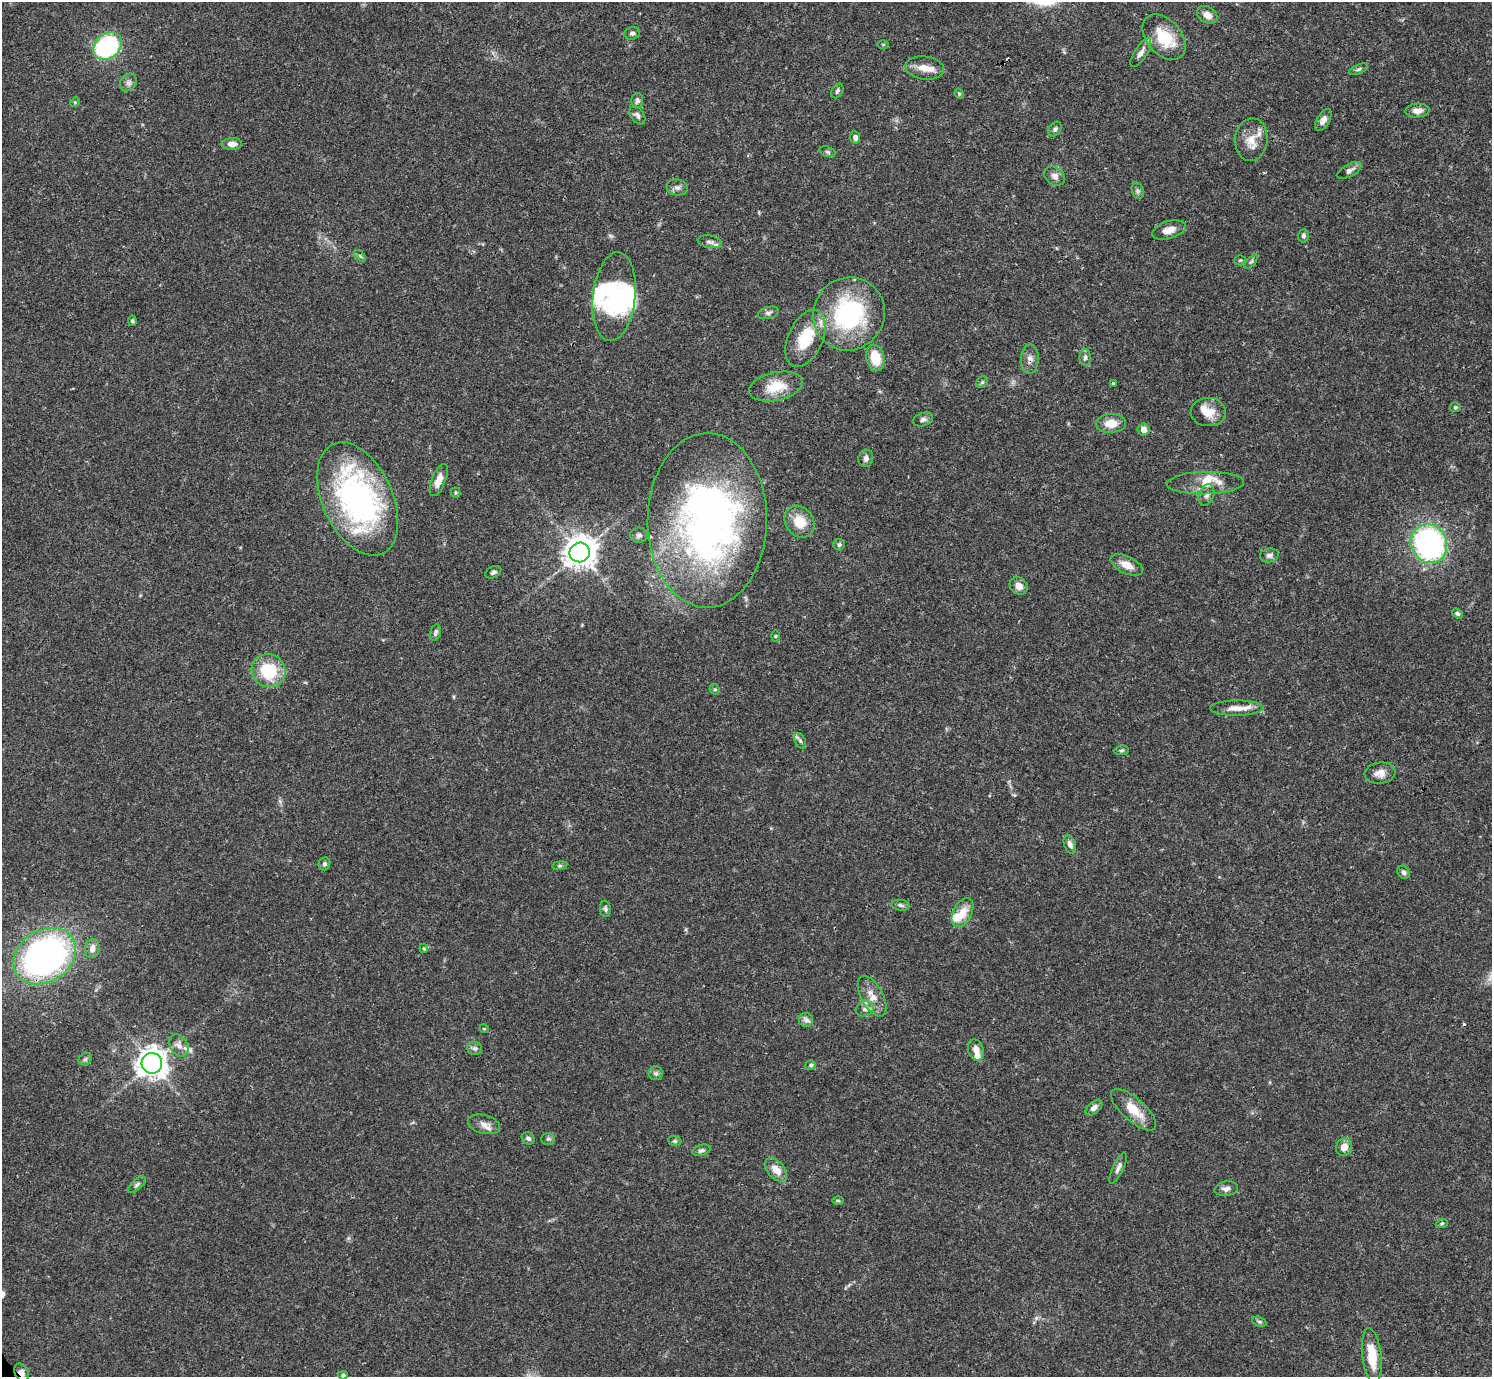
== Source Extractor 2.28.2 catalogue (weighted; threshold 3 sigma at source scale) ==
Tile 10 of 4 x 4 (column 2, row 3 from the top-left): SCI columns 1491-2980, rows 1535-2909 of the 5963 x 5960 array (HDU 1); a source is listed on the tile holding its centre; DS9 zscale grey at full resolution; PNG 1494 x 1379 px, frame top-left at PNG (2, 2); each listed source drawn as its Kron ellipse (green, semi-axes under 4 px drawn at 4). Shown black and unused: <1% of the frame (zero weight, under 3 of 4 exposures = <1% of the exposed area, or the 3 px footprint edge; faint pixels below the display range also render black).
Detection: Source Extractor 2.28.2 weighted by HDU 2 'WHT'; one run over the whole footprint, this tile lists its part. Background 0.0406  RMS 0.0027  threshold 0.012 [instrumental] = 3 sigma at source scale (4.5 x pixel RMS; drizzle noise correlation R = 1.50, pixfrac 1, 0.05/0.05 arcsec/px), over >= 5 px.
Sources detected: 124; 3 inside a brighter object's white glare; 1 cosmic-ray / hot-pixel residue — neither listed nor drawn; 9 inside a brighter listed object's ellipse — not listed separately; the other 111 listed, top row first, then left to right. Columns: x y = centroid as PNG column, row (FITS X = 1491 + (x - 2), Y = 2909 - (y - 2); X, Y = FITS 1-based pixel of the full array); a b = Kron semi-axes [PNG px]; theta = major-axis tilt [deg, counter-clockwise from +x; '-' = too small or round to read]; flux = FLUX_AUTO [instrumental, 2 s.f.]
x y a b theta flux
1207 15 11 8 -32 1.9
632 33 8 6 14 0.75
1164 37 26 17 -49 9.2
883 44 5 3 - 0.3
108 46 15 12 42 35
1141 53 17 6 58 1.7
925 68 19 11 -7 3.3
1358 69 10 4 24 0.64
128 82 9 7 54 1.1
837 91 8 5 61 0.55
959 94 5 4 - 0.3
637 101 8 6 88 0.76
75 102 5 4 - 0.34
1418 111 12 7 3 1.8
637 115 10 6 -54 0.88
1323 120 12 6 60 1.7
1055 129 8 6 52 0.69
855 137 6 5 - 0.82
1251 140 21 16 85 4.2
232 144 10 6 2 1.6
827 152 8 5 -19 0.52
1349 170 13 6 29 1.1
1055 176 11 8 -35 1.5
677 187 11 7 -11 1.2
1138 191 8 6 -73 0.66
1169 230 17 8 18 2.6
1303 236 6 5 - 0.62
709 242 12 6 -10 0.96
360 256 7 4 -46 0.44
1240 260 5 5 - 0.35
1251 262 9 4 48 0.53
614 297 44 21 83 20
768 313 11 6 14 0.88
849 314 37 35 58 34
132 321 5 4 - 0.46
805 338 30 17 65 9.5
1085 357 8 5 89 0.76
875 358 13 9 -77 6.2
1030 359 15 9 87 1.6
982 382 6 5 - 0.44
1113 383 4 3 - 0.4
776 387 27 14 12 6.6
1455 407 5 4 - 0.41
1208 412 17 14 -1 3.9
923 419 10 6 19 0.9
1111 423 15 9 2 3.8
1143 429 6 6 - 1.9
866 458 9 7 74 1
439 480 17 7 68 2.6
1205 483 39 11 1 5.6
456 493 5 5 - 0.38
1206 495 11 7 72 1.3
358 499 60 35 -66 71
707 520 87 59 89 130
800 522 17 14 -54 5.3
639 535 8 7 - 0.86
1429 544 20 17 -62 60
839 545 6 5 - 0.55
580 552 10 9 - 380
1269 555 9 7 10 1
1127 565 17 8 -26 3
493 572 8 5 27 0.71
1019 586 9 8 - 1.9
1457 614 6 4 -34 0.58
435 632 8 5 75 0.76
775 636 5 3 - 0.26
269 671 17 16 - 13
715 689 5 5 - 0.4
1237 708 27 7 1 3.1
800 741 8 5 -63 0.69
1122 750 7 4 6 0.48
1380 773 15 10 5 2.3
1070 844 9 5 -69 1.2
324 864 6 6 - 0.63
560 866 8 4 8 0.46
1404 872 7 5 -58 0.69
901 905 9 5 -8 0.8
605 909 8 5 -84 0.59
963 913 15 9 64 3.6
424 948 5 4 - 0.33
92 949 9 7 78 1.6
45 956 33 26 33 110
872 996 22 11 -61 3.7
865 1009 9 7 21 1.2
806 1020 7 7 - 0.9
484 1029 5 3 - 0.2
179 1046 12 8 -59 1.7
475 1048 7 6 - 0.7
976 1050 11 7 -70 1.9
85 1059 7 5 44 0.58
152 1063 10 10 - 280
811 1065 5 5 - 0.49
656 1073 7 7 - 0.74
1094 1108 10 5 40 1.3
1133 1110 28 11 -42 5.5
484 1124 16 9 -15 2
528 1138 7 5 -38 0.76
548 1139 7 6 - 0.62
675 1141 6 5 - 0.43
1344 1147 9 8 - 2.3
701 1150 9 5 16 0.65
1118 1168 17 5 65 1.2
776 1170 14 8 -48 3.2
137 1185 11 5 44 0.69
1226 1189 12 7 9 1.2
838 1201 6 4 -1 0.35
1442 1223 6 4 19 0.4
1259 1322 8 4 -19 0.53
1372 1356 28 9 -83 6.6
22 1373 9 6 -64 1.6
343 1375 5 4 - 0.4
Overlapping masked pixels (flux is a lower limit): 2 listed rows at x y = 1030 359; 22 1373